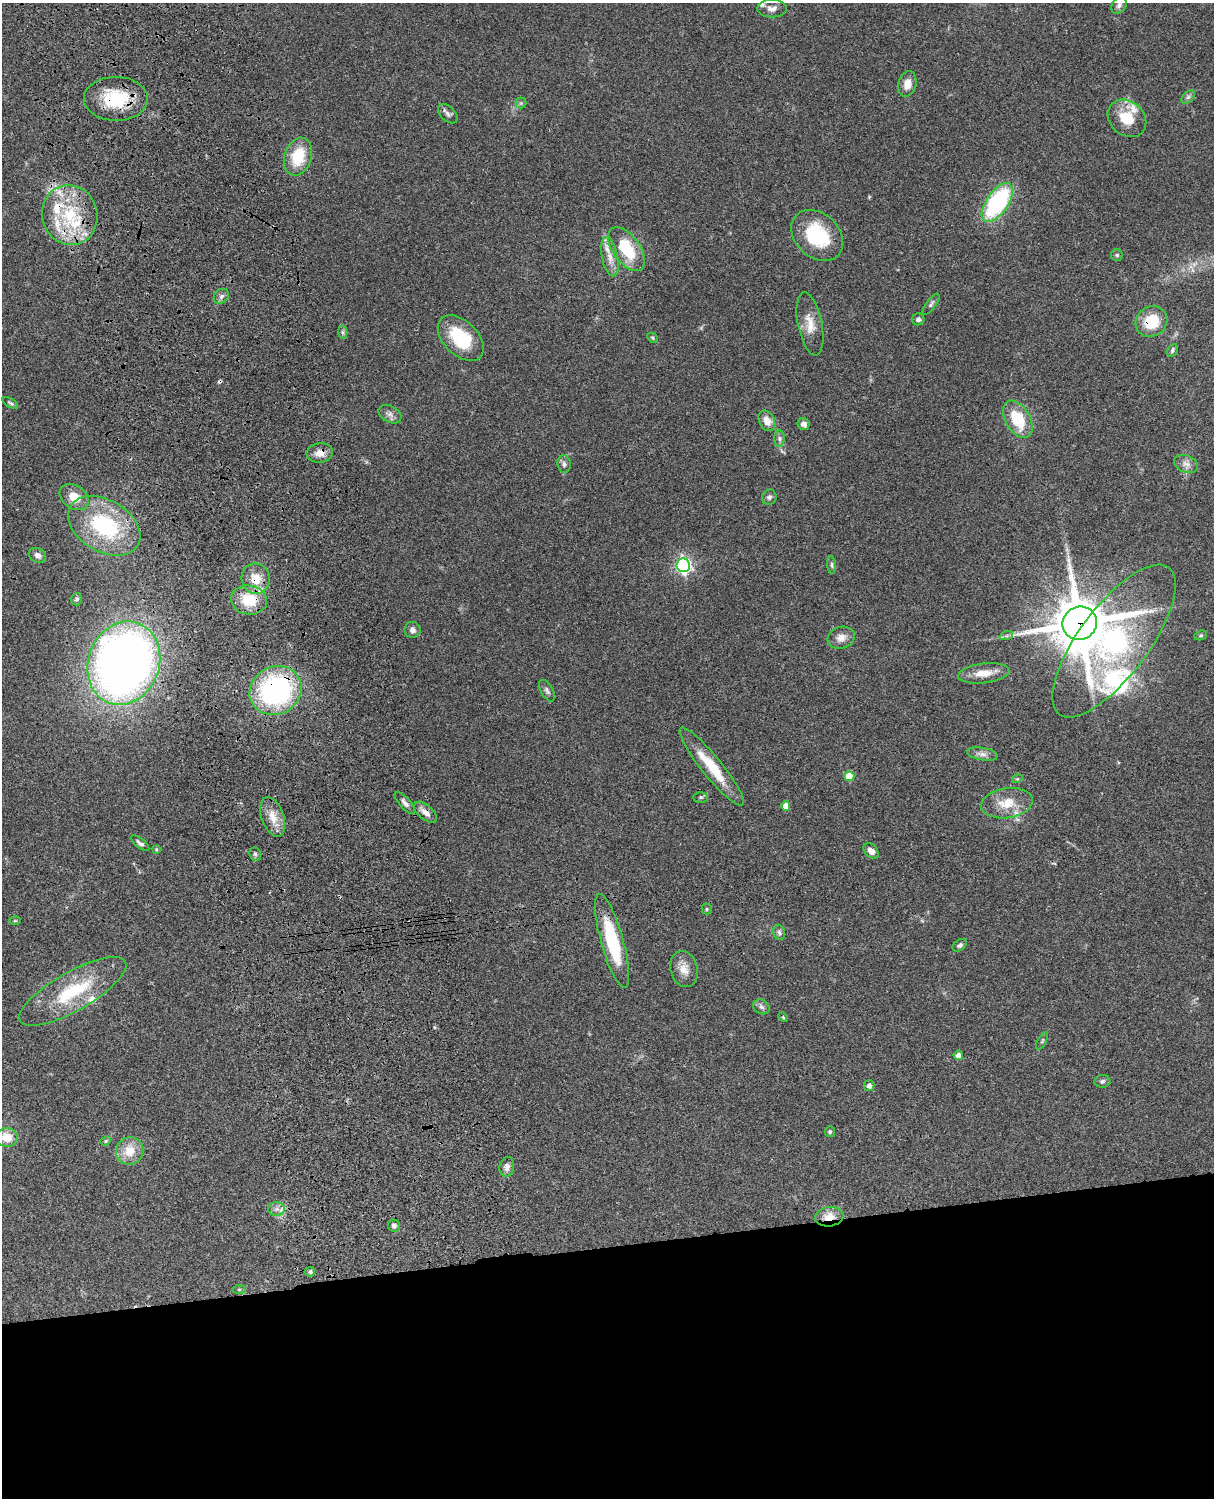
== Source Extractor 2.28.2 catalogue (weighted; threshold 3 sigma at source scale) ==
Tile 11 of 4 x 3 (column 3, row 3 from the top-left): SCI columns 2546-3757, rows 277-1772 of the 5087 x 4926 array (HDU 1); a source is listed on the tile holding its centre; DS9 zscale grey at full resolution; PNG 1216 x 1500 px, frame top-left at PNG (2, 3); each listed source drawn as its Kron ellipse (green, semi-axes under 4 px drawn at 4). Shown black and unused: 17% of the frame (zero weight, under 3 of 4 exposures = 6% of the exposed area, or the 3 px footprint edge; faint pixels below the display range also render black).
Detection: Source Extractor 2.28.2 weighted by HDU 2 'WHT'; one run over the whole footprint, this tile lists its part. Background 0.0965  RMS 0.0063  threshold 0.0283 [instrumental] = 3 sigma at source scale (4.5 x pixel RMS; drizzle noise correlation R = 1.50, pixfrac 1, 0.05/0.05 arcsec/px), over >= 5 px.
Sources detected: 101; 1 cosmic-ray / hot-pixel residue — neither listed nor drawn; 11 inside a brighter listed object's ellipse — not listed separately; the other 89 listed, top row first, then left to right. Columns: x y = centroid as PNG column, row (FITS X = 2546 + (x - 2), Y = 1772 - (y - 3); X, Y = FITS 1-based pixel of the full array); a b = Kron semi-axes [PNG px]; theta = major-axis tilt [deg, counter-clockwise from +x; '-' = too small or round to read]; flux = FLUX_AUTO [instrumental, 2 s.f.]
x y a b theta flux
1119 5 9 7 55 2.2
772 8 15 9 1 3.8
907 84 13 9 75 6.4
1188 97 8 5 45 1.6
116 99 32 22 0 33
521 103 5 5 - 1.1
448 114 12 7 -44 2.3
1127 118 21 17 -42 18
298 157 19 13 73 21
997 203 22 11 55 78
70 215 30 27 -74 39
817 235 29 22 -43 39
627 249 25 13 -54 28
1117 255 6 6 - 0.98
610 257 20 8 -79 6.3
221 296 8 6 45 2.1
931 304 12 5 53 1.6
918 319 6 6 - 2
1151 322 16 14 34 20
810 324 32 12 -78 9.9
343 332 7 4 -90 1.2
461 338 27 17 -44 30
652 338 5 4 - 0.86
1173 350 7 5 62 1.2
10 403 8 4 -32 1.2
390 414 12 8 -29 2.9
1018 419 20 12 -60 26
767 421 11 7 -61 5.8
804 424 6 5 - 3.1
779 439 8 5 85 1.7
320 453 13 9 8 5.3
564 464 9 6 -82 2
1186 464 13 8 -24 3.6
74 497 16 11 -35 9.9
769 497 8 7 - 1.7
104 526 39 26 -30 64
38 555 9 7 -30 2.6
683 565 7 6 - 170
832 565 9 3 -86 1.1
256 579 15 14 - 12
77 599 6 5 - 1.4
249 600 18 14 -9 20
1080 623 17 16 - 3200
412 630 8 8 - 2.8
1201 635 6 4 18 0.89
1006 636 7 4 18 1.3
841 638 14 10 19 5.3
1114 641 92 35 53 160
124 663 42 35 69 500
984 673 26 10 7 9.3
276 690 27 24 29 120
547 691 12 6 -61 1.9
982 754 15 6 -10 3.4
712 767 49 10 -51 22
849 776 5 5 - 15
1017 779 5 3 - 0.64
701 797 7 5 0 1
405 803 14 5 -48 2.5
1007 803 26 15 8 13
786 806 5 4 - 5.6
425 812 14 7 -41 4.3
273 817 20 11 -71 9
140 843 11 4 -39 1.8
156 849 4 4 - 0.61
871 851 9 6 -46 3.3
255 854 7 5 -64 1.3
707 909 5 5 - 0.96
15 921 6 4 1 0.65
779 932 8 5 -73 1.7
612 941 49 11 -74 39
960 945 8 5 37 1.5
684 969 18 13 -75 7.3
73 991 60 19 30 41
761 1007 8 7 - 2.2
783 1017 5 4 - 0.73
1042 1041 10 3 61 0.9
958 1055 4 4 - 3.5
1102 1081 8 6 7 1.6
869 1086 5 5 - 2.4
830 1132 5 5 - 0.86
7 1137 11 9 -6 10
106 1141 5 4 - 0.74
130 1151 14 13 - 11
507 1167 10 7 81 2.7
277 1209 8 7 - 2.6
829 1217 14 9 8 8.2
394 1226 6 6 - 1.9
310 1272 5 5 - 1.8
239 1289 6 4 2 0.88
Overlapping masked pixels (flux is a lower limit): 9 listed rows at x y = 116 99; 1151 322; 320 453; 256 579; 249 600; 1080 623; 276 690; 425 812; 829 1217